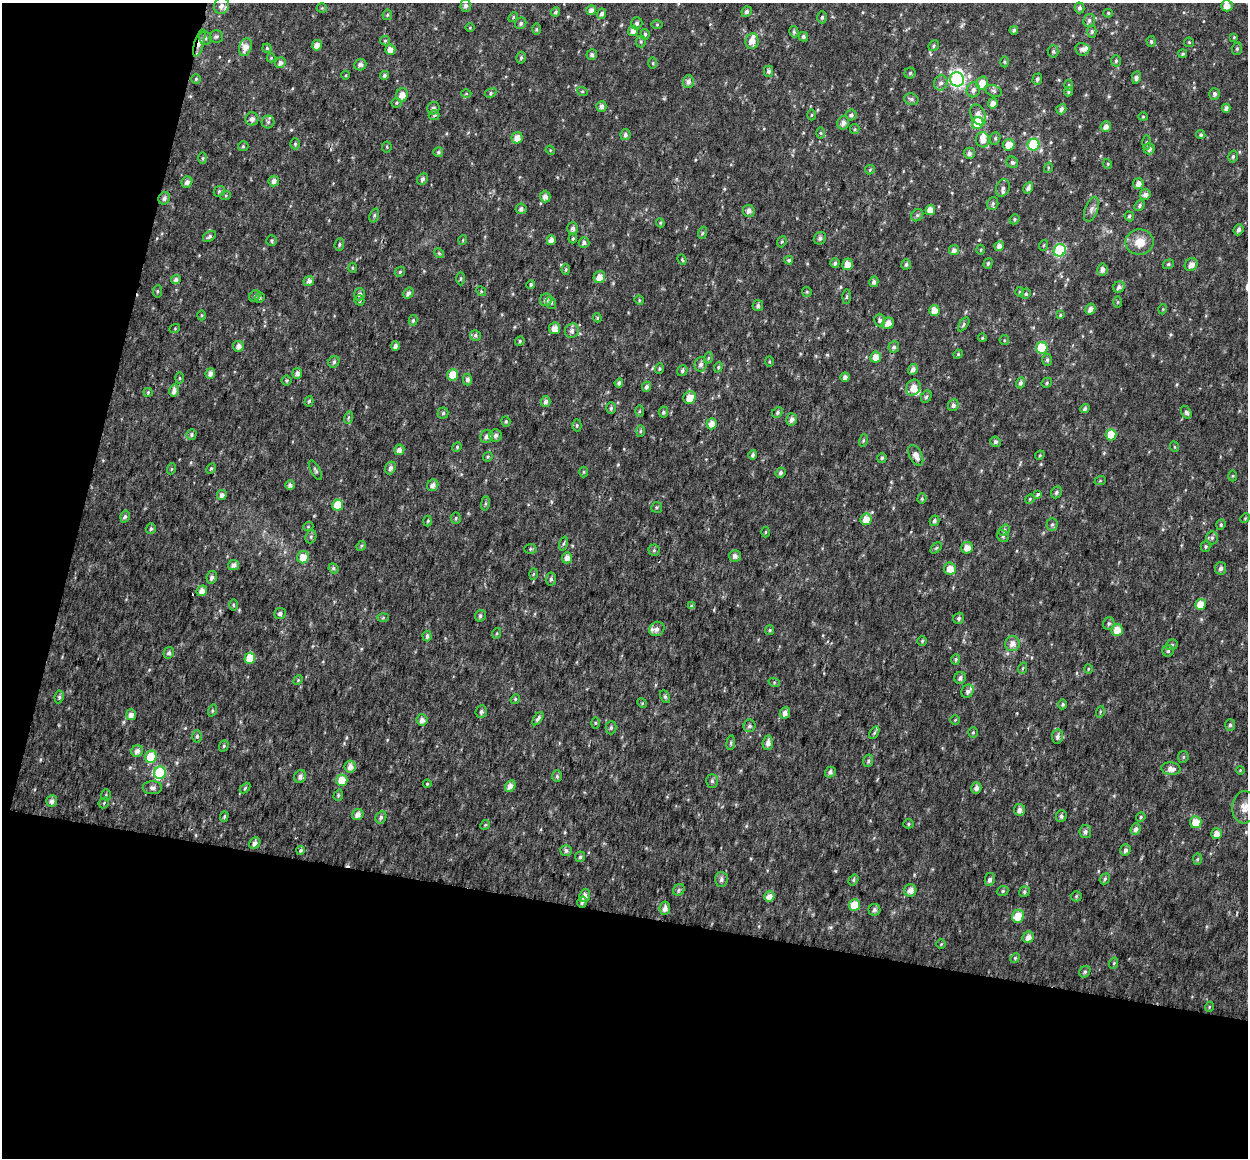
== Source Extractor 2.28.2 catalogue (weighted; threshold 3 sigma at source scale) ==
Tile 3 of 2 x 2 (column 1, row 2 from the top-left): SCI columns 13-1258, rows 131-1286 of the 2503 x 2587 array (HDU 1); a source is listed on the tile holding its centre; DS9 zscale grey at full resolution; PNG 1250 x 1160 px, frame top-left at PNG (2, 3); each listed source drawn as its Kron ellipse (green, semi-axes under 4 px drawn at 4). Shown black and unused: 27% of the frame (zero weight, under 2 of 3 exposures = <1% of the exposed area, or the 3 px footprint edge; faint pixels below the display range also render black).
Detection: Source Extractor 2.28.2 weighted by HDU 2 'WHT'; one run over the whole footprint, this tile lists its part. Background 0.0263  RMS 0.013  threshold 0.0564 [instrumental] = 3 sigma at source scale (4.5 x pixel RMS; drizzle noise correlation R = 1.50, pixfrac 1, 0.0396/0.0396 arcsec/px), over >= 5 px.
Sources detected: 440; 1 inside a brighter object's white glare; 2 cosmic-ray / hot-pixel residue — neither listed nor drawn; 8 inside a brighter listed object's ellipse — not listed separately; the other 429 listed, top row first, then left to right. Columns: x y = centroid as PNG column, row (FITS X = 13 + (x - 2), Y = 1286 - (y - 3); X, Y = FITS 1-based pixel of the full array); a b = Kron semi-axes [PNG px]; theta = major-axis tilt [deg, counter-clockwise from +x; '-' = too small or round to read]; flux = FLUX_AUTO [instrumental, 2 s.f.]
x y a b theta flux
466 5 6 5 - 4.7
221 6 8 7 - 5.9
1227 6 6 5 - 9.2
322 8 5 5 - 1.4
1079 8 5 5 - 3.3
591 10 5 4 - 5.6
555 12 4 4 - 2.6
747 12 5 5 - 3.3
1108 13 5 4 - 1.6
602 14 5 4 - 4
387 15 5 5 - 1.7
513 17 5 4 - 1.5
822 17 6 5 - 2.6
1089 20 6 6 - 3.2
521 23 6 5 - 3.2
637 23 6 5 - 3.6
657 24 6 4 1 1.4
470 28 5 3 - 1
536 29 5 3 - 1.5
1014 30 4 4 - 2.9
633 31 5 5 - 6.5
1092 31 6 4 -90 2.1
794 32 6 4 -76 2
645 34 5 4 - 2.1
216 37 7 6 - 2.7
803 37 5 4 - 2.9
1234 37 4 4 - 1.3
205 38 7 6 - 2.9
385 41 5 4 - 1.6
752 41 8 6 82 11
1151 41 5 4 - 2.4
641 42 6 5 - 2
1189 42 5 4 - 1.4
199 43 14 5 74 6.6
317 45 5 5 - 8.9
934 46 6 4 49 1.9
245 47 9 6 71 9.9
267 48 4 4 - 1.9
390 49 5 5 - 8.1
1082 49 7 6 - 5.3
1237 49 6 5 - 2
1053 51 6 5 - 2.7
1183 54 4 4 - 2.1
592 55 5 5 - 3.2
271 58 4 4 - 1.2
521 58 6 4 73 2.2
1116 61 5 5 - 2.3
1005 62 5 3 - 1.4
280 63 5 5 - 5.1
653 63 6 4 -90 1.6
360 65 6 5 - 4.6
768 71 5 4 - 3
910 73 5 5 - 1.9
346 75 4 3 - 1.1
384 75 5 4 - 2.8
1136 77 6 4 80 3.4
196 79 4 4 - 1.7
957 79 7 7 - 230
1037 79 6 5 - 2.8
688 81 6 5 - 5.6
941 83 7 6 - 4.9
982 83 7 6 - 15
1069 85 5 3 - 1.6
973 90 7 6 - 4.9
582 91 5 3 - 1.2
994 91 8 5 -19 3.1
1069 92 5 4 - 2.4
491 93 6 4 30 2.2
466 94 5 3 - 1.2
1214 94 6 5 - 3.7
402 95 6 6 - 11
911 99 7 5 -16 2.9
397 103 5 4 - 1.8
993 103 5 5 - 6.7
601 106 5 5 - 5
433 108 6 6 - 3.6
1226 108 4 4 - 4.4
1061 109 5 4 - 3.8
434 115 5 5 - 2
811 115 5 3 - 1.6
851 115 6 5 - 2.9
978 115 11 7 -65 9.2
1143 117 4 4 - 1.5
252 119 6 6 - 4.8
268 122 6 6 - 2.9
843 123 7 6 - 5.7
978 123 6 5 - 59
1106 127 5 5 - 6.4
855 129 5 4 - 1.6
820 133 5 4 - 1.6
625 135 5 5 - 3.5
1201 135 5 4 - 2.1
517 138 6 5 - 9.3
995 138 6 5 - 2.1
983 140 7 6 - 9.8
1146 142 7 3 88 2
295 144 5 4 - 1.9
1009 145 6 5 - 15
1033 145 6 6 - 74
243 146 5 5 - 1.8
387 147 5 5 - 1.7
1149 149 5 5 - 5.5
550 150 5 4 - 1.2
438 152 5 5 - 2.1
969 153 5 5 - 4.3
1233 156 6 4 74 2.2
203 158 6 4 -90 1.5
1012 162 6 5 - 3.2
1108 164 5 3 - 1.1
1048 168 5 3 - 1.3
870 170 5 4 - 1.4
422 179 6 5 - 3.3
274 181 5 5 - 5.1
187 182 6 5 - 5.1
1138 184 5 5 - 7.8
1003 188 9 6 70 4.4
1028 188 6 4 62 4.1
219 191 6 5 - 1.9
1145 194 5 5 - 5.2
226 195 5 3 - 1.4
545 197 6 5 - 5.7
164 198 6 5 - 4
993 204 6 5 - 2.8
1139 206 6 4 49 2.7
521 209 5 5 - 4.3
1091 209 13 6 71 5.2
930 210 5 4 - 11
749 211 6 6 - 6.1
374 215 7 4 71 2.3
917 215 6 5 - 2.6
1129 216 5 4 - 2.3
1014 219 5 4 - 1.8
660 223 4 4 - 1.6
573 228 6 5 - 4.2
1239 230 6 4 68 3.9
702 233 6 4 71 1.7
209 237 7 5 34 3.1
820 238 6 6 - 3
573 239 5 4 - 1.7
463 240 5 3 - 1.1
551 240 5 4 - 6.4
271 241 5 5 - 2.1
584 242 5 5 - 4.1
782 242 6 4 67 1.7
1139 242 14 12 2 19
339 244 6 4 85 2.1
1044 245 5 3 - 1.2
999 246 5 5 - 5.9
954 250 5 5 - 5
981 250 5 3 - 1.3
1060 250 6 6 - 110
439 253 5 4 - 1.6
682 260 5 4 - 1.6
789 260 4 4 - 3.5
835 263 5 4 - 3.2
988 263 5 4 - 1.9
847 264 6 5 - 12
906 264 5 5 - 2.7
1168 264 6 4 22 2
1191 265 7 6 - 6.4
353 268 5 3 - 1.4
566 269 5 4 - 1.6
1102 269 6 5 - 5.8
400 272 6 4 47 1.9
599 277 6 5 - 11
460 279 7 3 89 1.7
176 280 5 4 - 4
309 281 5 5 - 5
874 282 5 4 - 3.7
531 284 4 4 - 2.1
1119 287 6 5 - 4.4
157 291 6 4 84 1.9
481 291 5 4 - 1.5
807 292 5 4 - 1.4
1019 292 5 3 - 1.3
408 293 6 4 58 4.3
359 294 6 5 - 3.6
1026 294 5 4 - 1.8
255 296 6 5 - 2.2
847 297 7 3 88 1.7
259 298 5 4 - 2.4
359 300 5 4 - 2.6
546 300 6 6 - 4.8
639 300 5 4 - 1.3
1118 302 6 4 89 1.4
551 303 6 5 - 2.1
758 305 5 5 - 3
1090 309 5 5 - 6.2
1163 309 5 3 - 0.99
934 310 5 5 - 13
201 315 5 3 - 1.2
1060 315 4 3 - 1.4
597 318 4 4 - 1.5
413 320 5 4 - 2.1
880 320 6 5 - 3.1
888 323 6 5 - 11
964 324 8 4 56 2.3
175 328 5 3 - 1.1
555 328 6 5 - 8.7
572 331 7 6 - 4.9
475 335 6 5 - 2.9
982 338 4 4 - 1.5
1004 340 5 4 - 1.6
520 341 5 4 - 1.7
238 346 5 5 - 5.8
395 346 5 4 - 4.1
894 347 6 5 - 3
1042 348 6 5 - 60
958 354 5 4 - 1.6
876 357 5 5 - 11
708 358 6 3 71 1.5
1047 360 6 5 - 2.3
769 361 5 3 - 1.3
334 362 6 5 - 2.7
701 364 7 6 - 4.4
718 367 5 4 - 1.9
659 368 5 3 - 1.5
913 369 5 4 - 5.2
682 371 6 5 - 2.6
210 373 5 4 - 5.3
297 373 5 5 - 4.8
453 375 6 5 - 22
845 377 4 4 - 5
179 378 5 3 - 1.5
467 379 6 4 -89 3.9
287 380 5 5 - 1.7
619 383 4 4 - 3.7
1021 383 5 4 - 3.2
1047 383 5 4 - 1.8
646 387 5 4 - 3.5
913 388 8 7 - 11
174 391 6 5 - 5.2
148 392 4 4 - 1.5
926 397 6 5 - 2.6
690 398 6 6 - 14
309 401 5 4 - 2.1
546 401 5 4 - 4.5
953 405 6 5 - 3.6
611 408 6 5 - 2.1
1085 409 5 4 - 3
640 411 6 4 89 1.6
663 412 5 4 - 2.6
777 412 6 5 - 2.8
1186 412 7 4 -57 3.2
443 413 5 5 - 2.4
348 418 6 4 72 1.7
792 419 6 5 - 5.2
506 421 5 4 - 1.6
712 424 5 5 - 11
577 425 6 4 -89 1.9
640 431 6 4 88 1.7
191 435 5 5 - 2.7
1111 435 5 5 - 26
487 436 7 6 - 4.9
495 436 6 6 - 3.8
863 440 6 4 71 1.8
995 442 5 5 - 2.9
457 447 5 4 - 1.5
1175 447 5 3 - 1.1
399 450 5 5 - 5.7
753 455 5 4 - 3.7
916 455 11 6 -63 8.8
1040 455 5 3 - 1.3
488 457 5 4 - 1.5
882 458 5 4 - 2.3
211 468 6 4 62 1.8
390 468 6 5 - 4
171 469 5 3 - 1.2
315 470 11 4 -60 2.8
584 472 5 3 - 1.4
781 473 5 4 - 3
1233 476 5 3 - 1.4
1100 481 6 3 19 1.3
290 485 5 4 - 5
433 485 6 5 - 5.5
1056 492 6 5 - 2.8
1038 494 4 3 - 4.4
222 495 5 5 - 5.6
922 499 5 4 - 1.8
1030 499 5 4 - 1.4
485 503 7 4 81 2
338 505 6 5 - 31
657 507 5 5 - 1.9
125 516 6 4 73 2.2
456 518 5 5 - 1.8
1245 518 5 4 - 1.3
866 519 6 5 - 14
428 521 5 3 - 1.3
934 521 5 4 - 3
1052 524 6 5 - 2.5
1221 525 5 4 - 1.8
308 527 5 3 - 1
151 529 5 5 - 2.2
1004 530 6 4 52 2.2
765 532 5 3 - 1.2
1003 536 6 5 - 2.1
311 537 7 5 70 2.5
1212 538 6 5 - 3
564 544 7 3 71 2
361 546 5 4 - 1.7
1206 546 5 5 - 1.9
936 548 7 4 44 2
967 548 6 5 - 12
530 549 6 5 - 2
654 550 5 5 - 2.3
735 556 6 6 - 5
303 557 6 6 - 14
567 558 5 5 - 6.8
233 565 5 5 - 5.6
333 568 5 5 - 2.5
1221 568 6 5 - 4
950 569 6 6 - 14
533 574 6 4 87 1.5
212 577 6 5 - 3.5
551 579 6 5 - 2.9
202 591 5 5 - 8.1
1200 604 5 5 - 16
233 605 6 4 -89 1.5
692 606 4 3 - 2.7
280 613 6 5 - 3.6
480 616 6 5 - 2.7
383 618 6 4 2 1.5
959 618 6 5 - 2.9
1109 624 6 5 - 2.5
657 629 8 7 - 5.7
770 630 5 4 - 1.5
1117 630 6 5 - 17
497 633 5 3 - 1.4
427 636 5 4 - 3.5
922 641 5 4 - 1.6
1012 643 8 7 - 8.7
1172 645 6 5 - 2.7
1168 651 6 5 - 2.6
169 653 6 5 - 3
250 658 5 5 - 28
956 659 5 4 - 1.9
1023 668 6 3 70 1.4
1088 669 5 3 - 1.2
960 678 6 5 - 4.1
298 680 5 4 - 1.5
774 682 6 3 -19 1.6
968 691 7 6 - 4.6
59 697 6 4 82 2.5
665 697 7 4 -63 2.1
515 699 5 4 - 1.6
642 703 5 4 - 1.3
1063 704 5 4 - 1.9
212 710 6 4 71 1.6
481 712 6 5 - 3.1
1100 712 6 3 73 1.4
785 713 6 5 - 6.5
131 715 5 5 - 7.4
538 719 7 4 55 3.2
422 720 6 5 - 6.7
955 720 4 4 - 1.2
595 723 5 4 - 1.3
1230 725 6 5 - 2.6
749 726 6 6 - 3.3
611 728 6 5 - 2.5
973 732 5 5 - 1.7
874 733 7 4 59 2.1
197 736 6 5 - 2.3
1057 736 7 5 83 4.1
731 743 7 4 82 2
768 743 7 5 84 5.9
224 746 6 4 68 2
137 751 6 5 - 7
151 757 6 5 - 42
1183 757 6 5 - 2.1
868 761 6 5 - 2.4
350 767 6 5 - 8.3
1171 769 9 6 -5 8.1
1240 770 4 3 - 1.1
830 772 5 5 - 3.8
160 773 6 6 - 110
557 776 6 5 - 2.4
300 777 6 5 - 5.1
342 780 6 5 - 28
712 781 7 5 -90 2.8
427 784 4 4 - 1.3
510 786 6 5 - 8.3
152 788 10 6 0 3.8
245 788 6 4 46 1.6
976 788 6 5 - 5.3
106 795 5 5 - 1.8
338 795 6 4 71 1.7
52 801 6 5 - 5.5
104 803 6 4 48 1.7
1244 807 16 12 86 13
1019 810 6 5 - 5.9
358 815 6 5 - 7.2
224 816 5 4 - 1.8
1061 816 6 5 - 3.5
381 817 6 5 - 2.7
1141 817 5 4 - 1.7
1196 822 6 5 - 20
909 824 5 4 - 1.9
485 825 5 4 - 1.6
1136 829 6 5 - 4.6
1085 832 6 5 - 3.6
1216 834 5 5 - 9.7
255 843 6 5 - 4.9
301 850 4 4 - 2.7
566 850 6 5 - 4.2
1125 850 6 5 - 3.9
580 857 5 5 - 2.8
1197 859 6 4 88 1.5
721 879 7 6 - 3.9
990 879 6 5 - 4.7
1105 879 6 4 49 2.1
853 880 6 4 55 2.1
679 890 6 5 - 2.4
910 890 6 6 - 8.5
1003 891 6 5 - 2.2
1024 892 6 5 - 2.5
585 895 7 5 70 6.2
1076 896 5 5 - 1.8
769 897 5 5 - 11
582 902 6 4 73 3.3
854 905 6 5 - 26
665 908 7 5 83 5.9
874 910 6 6 - 2.9
1018 916 6 6 - 21
1028 937 6 5 - 8.4
941 944 4 4 - 1.2
1015 958 5 4 - 1.5
1114 963 6 3 72 1.4
1085 972 6 5 - 2.3
1209 1007 5 3 - 1.1
Overlapping masked pixels (flux is a lower limit): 1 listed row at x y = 199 43
Isophote crosses this tile's border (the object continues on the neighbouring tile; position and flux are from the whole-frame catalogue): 1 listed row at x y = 1245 518